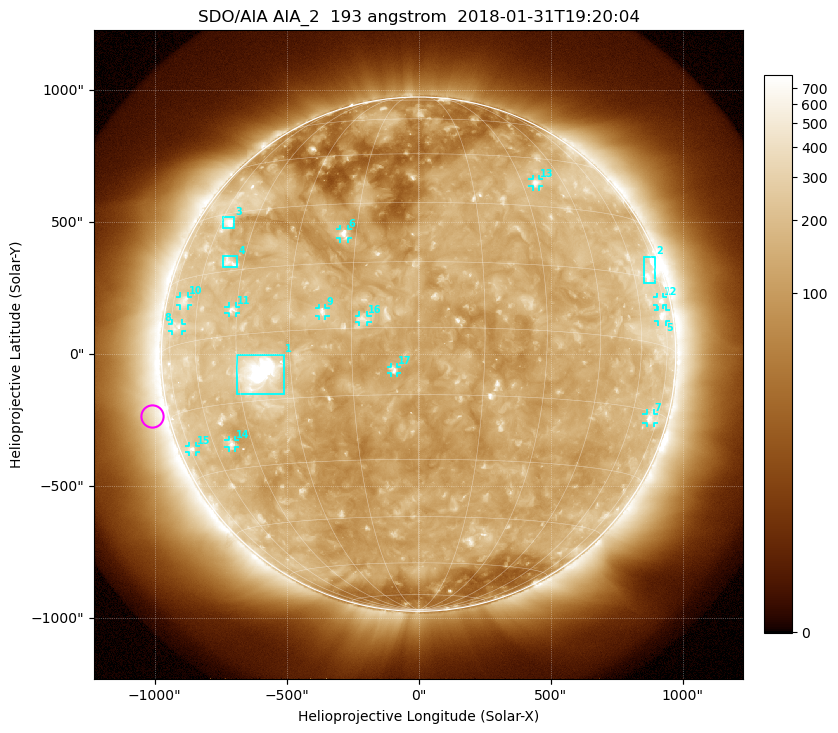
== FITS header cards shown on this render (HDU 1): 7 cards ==
TELESCOP= 'SDO/AIA'
INSTRUME= 'AIA_2'
WAVELNTH=                  193
WAVEUNIT= 'angstrom'
DATE-OBS= '2018-01-31T19:20:04.83'
CTYPE1  = 'HPLN-TAN'
CTYPE2  = 'HPLT-TAN'

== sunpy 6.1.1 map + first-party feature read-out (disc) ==
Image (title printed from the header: SDO/AIA AIA_2  193 angstrom  2018-01-31T19:20:04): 1024 x 1024 px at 2.4 arcsec/px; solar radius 974 arcsec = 406 px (full disc in frame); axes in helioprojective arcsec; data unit not stated in the header (colour bar unlabelled)
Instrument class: DISC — disc imager (sunpy class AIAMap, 193 A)
Bright regions (active regions / flare kernels): reference = the median radial profile (limb darkening/brightening removed); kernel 9 px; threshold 5 sigma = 257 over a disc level ~137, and >= 1.15x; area >= 12 px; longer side >= 10 px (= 24 arcsec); searched inside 0.97 R_sun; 17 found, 17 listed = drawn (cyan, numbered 1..; 13 of them under ~33 arcsec drawn as corner ticks so the feature stays visible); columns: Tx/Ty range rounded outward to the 5 arcsec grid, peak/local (2 s.f.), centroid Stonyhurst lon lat
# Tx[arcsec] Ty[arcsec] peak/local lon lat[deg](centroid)
1 -690..-510 -150..0 20 -39 -9
2 855..900 265..370 4.6 +69 +16
3 -740..-695 475..520 5.7 -56 +27
4 -740..-685 330..375 3.8 -50 +17
5 905..935 125..165 4.1 +72 +7
6 -300..-265 440..475 5.8 -18 +22
7 865..890 -260..-225 3.5 +70 -17
8 -935..-895 85..115 2.9 -70 +4
9 -380..-350 145..175 4.7 -22 +4
10 -905..-870 185..220 2.9 -67 +10
11 -720..-690 155..180 4.5 -46 +6
12 905..930 185..215 3.6 +72 +10
13 430..455 635..665 4.1 +35 +37
14 -720..-695 -355..-325 3.9 -53 -24
15 -870..-845 -370..-345 3.4 -73 -23
16 -225..-195 120..150 3.6 -12 +2
17 -105..-80 -75..-45 4.5 -5 -9
Off-limb structures (1.02-1.3 R_sun): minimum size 162 px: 5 found; the strongest spans PA ~60..140 deg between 1.02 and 1.3 R_sun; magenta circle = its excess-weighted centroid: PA ~105 deg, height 1.07 R_sun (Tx ~-1010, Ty ~-235 arcsec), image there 1.8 x the reference